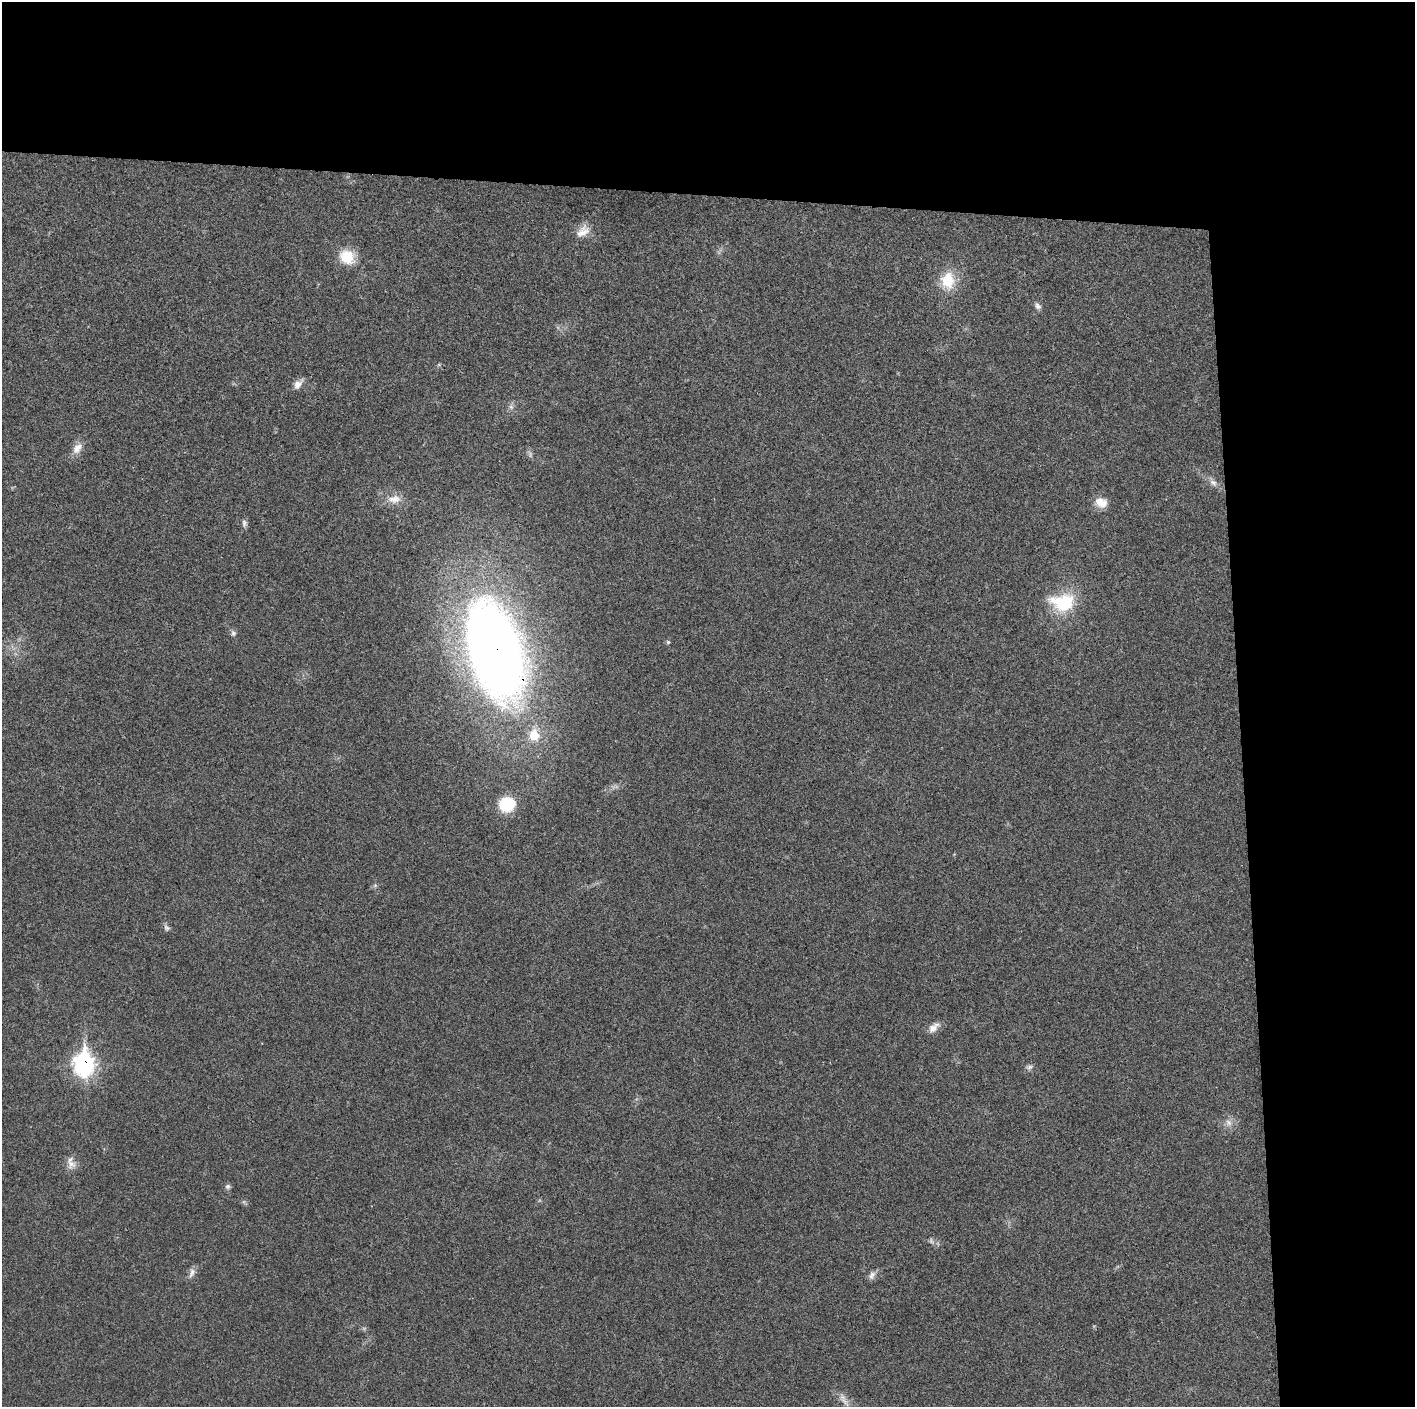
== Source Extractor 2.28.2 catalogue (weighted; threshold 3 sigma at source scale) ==
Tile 3 of 3 x 3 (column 3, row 1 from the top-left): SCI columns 2828-4240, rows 2817-4221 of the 4242 x 4223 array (HDU 1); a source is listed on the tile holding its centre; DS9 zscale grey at full resolution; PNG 1417 x 1409 px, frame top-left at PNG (2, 2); no overlay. Shown black and unused: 24% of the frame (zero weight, under 3 of 4 exposures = <1% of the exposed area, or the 3 px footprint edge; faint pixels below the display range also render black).
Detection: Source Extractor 2.28.2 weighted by HDU 2 'WHT'; one run over the whole footprint, this tile lists its part. Background 0.0193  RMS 0.0039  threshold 0.0174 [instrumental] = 3 sigma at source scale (4.5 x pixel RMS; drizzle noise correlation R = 1.50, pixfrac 1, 0.05/0.05 arcsec/px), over >= 5 px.
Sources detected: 29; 2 too faint to see at this stretch — not listed; the other 27 listed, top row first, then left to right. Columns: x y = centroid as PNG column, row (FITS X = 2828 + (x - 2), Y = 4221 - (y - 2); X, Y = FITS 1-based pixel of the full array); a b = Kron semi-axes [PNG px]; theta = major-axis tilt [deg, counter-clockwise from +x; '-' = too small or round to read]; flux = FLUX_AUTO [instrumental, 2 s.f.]
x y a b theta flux
583 231 21 13 41 4.8
347 257 21 17 -39 9.1
948 280 21 16 87 11
1038 306 10 7 -57 1.3
298 384 15 8 49 2.5
511 407 8 5 -45 1
77 448 17 10 53 3.7
1213 483 12 8 -44 2.2
394 499 20 11 4 4.7
1101 502 16 12 -19 4.7
244 523 10 7 88 1.2
1063 602 31 21 -1 20
233 633 8 6 -73 1.1
668 642 6 5 - 0.55
495 651 83 42 -74 420
534 735 10 8 -80 9.7
507 804 19 16 25 13
167 928 10 7 -39 1.1
934 1027 18 9 44 3
84 1064 11 9 -89 150
1029 1067 9 7 18 1.2
1228 1123 10 8 -46 2.3
71 1164 14 12 87 3.2
228 1186 8 7 - 0.97
192 1273 15 7 72 1.9
872 1275 12 8 62 1.7
844 1401 14 6 -47 2.5
Overlapping masked pixels (flux is a lower limit): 2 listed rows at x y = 495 651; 84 1064